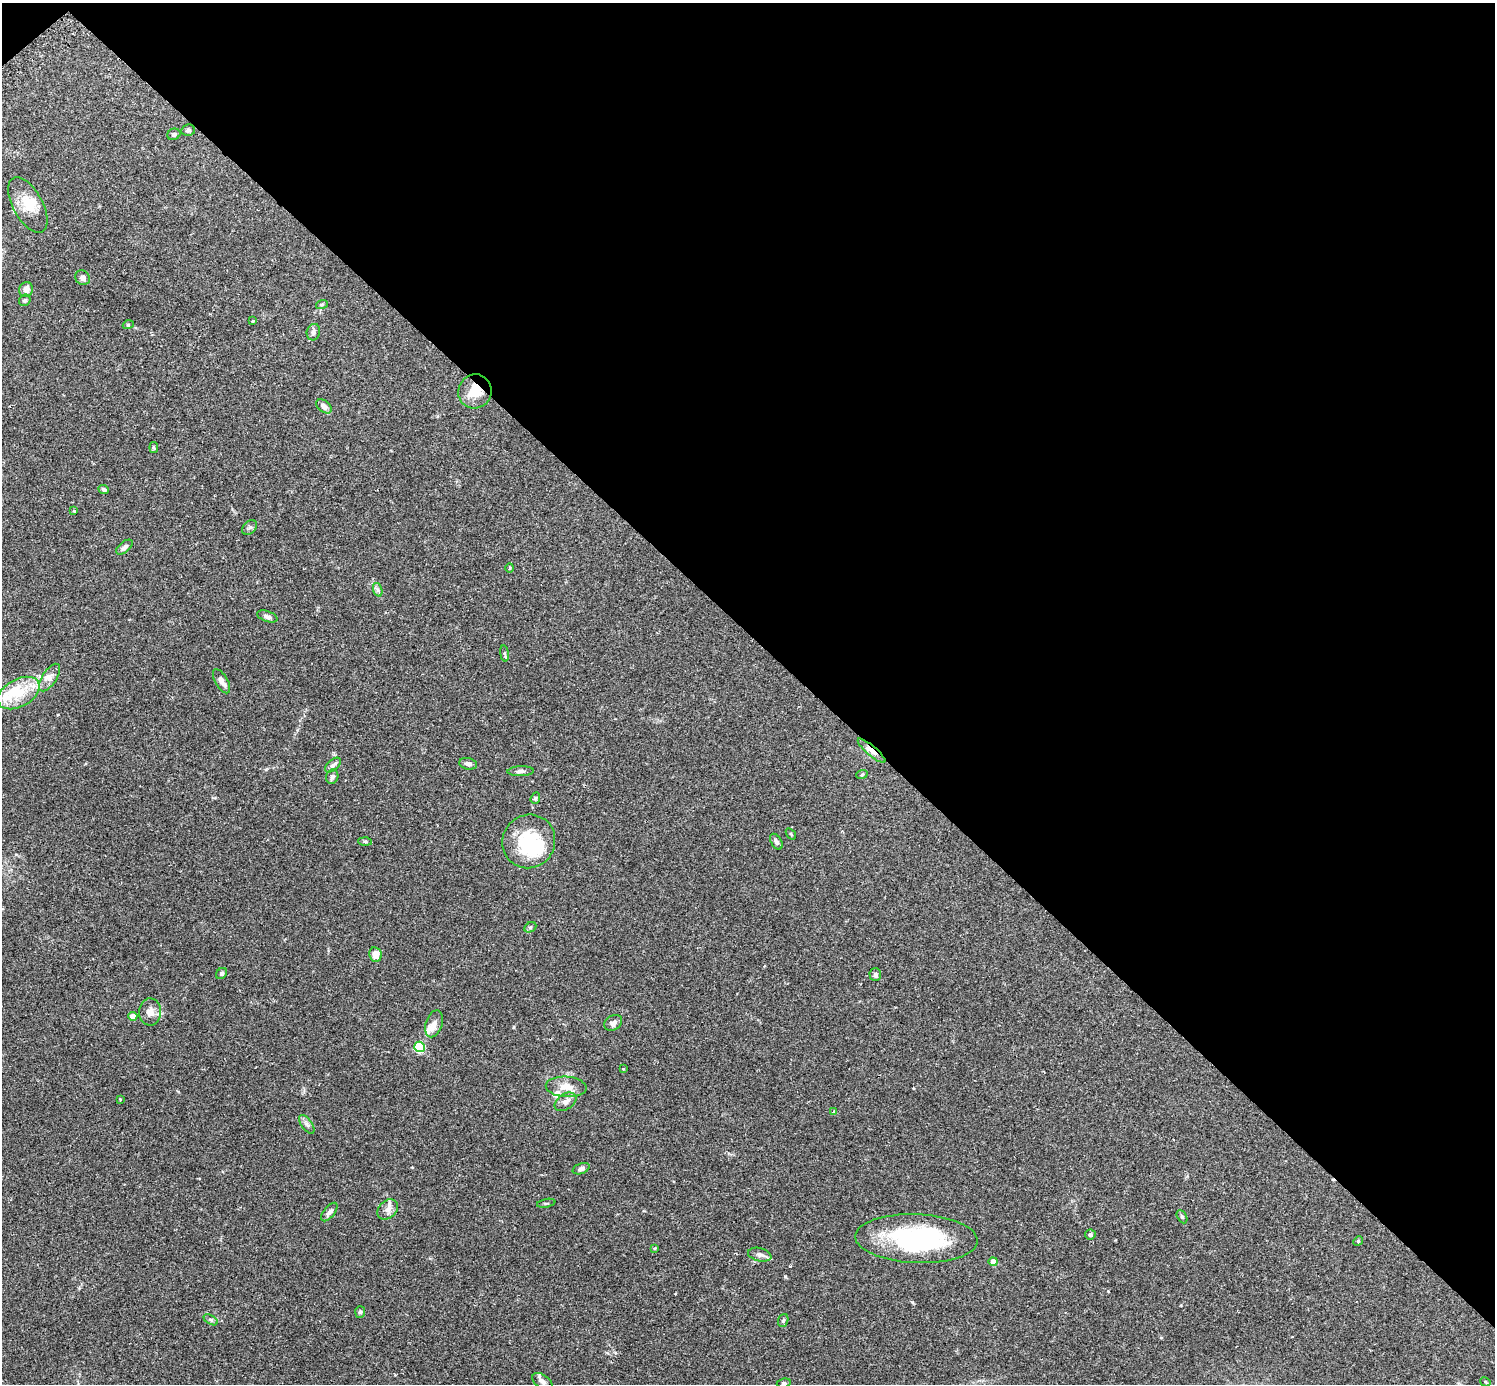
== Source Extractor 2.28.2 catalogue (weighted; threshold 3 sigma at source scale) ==
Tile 3 of 4 x 4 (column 3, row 1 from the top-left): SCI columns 3025-4517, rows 4338-5719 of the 6041 x 6041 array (HDU 1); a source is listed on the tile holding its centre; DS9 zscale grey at full resolution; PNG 1497 x 1386 px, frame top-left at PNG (2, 3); each listed source drawn as its Kron ellipse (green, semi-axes under 4 px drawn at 4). Shown black and unused: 46% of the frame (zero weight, under 2 of 3 exposures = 2% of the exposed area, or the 3 px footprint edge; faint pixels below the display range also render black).
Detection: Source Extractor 2.28.2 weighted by HDU 2 'WHT'; one run over the whole footprint, this tile lists its part. Background 0.102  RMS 0.0058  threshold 0.0261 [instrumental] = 3 sigma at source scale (4.5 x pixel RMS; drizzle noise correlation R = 1.50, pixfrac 1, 0.05/0.05 arcsec/px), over >= 5 px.
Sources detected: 76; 5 inside a brighter object's white glare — neither listed nor drawn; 4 inside a brighter listed object's ellipse — not listed separately; the other 67 listed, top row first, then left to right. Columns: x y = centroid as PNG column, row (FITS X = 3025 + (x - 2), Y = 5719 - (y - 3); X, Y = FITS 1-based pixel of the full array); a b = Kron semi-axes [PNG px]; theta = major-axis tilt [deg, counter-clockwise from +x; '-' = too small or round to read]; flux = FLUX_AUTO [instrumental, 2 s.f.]
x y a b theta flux
188 130 7 5 12 1.1
174 134 7 5 22 1.3
28 205 31 14 -61 12
83 278 8 7 - 2
26 290 8 6 74 3.6
25 300 6 5 - 1.1
322 304 6 4 19 0.68
253 321 3 3 - 0.86
128 325 5 3 - 0.54
313 332 8 6 77 1.8
475 391 17 16 - 11
324 406 9 5 -40 2.7
154 448 6 3 -82 0.7
104 490 5 4 - 1.2
74 511 3 3 - 0.68
249 528 8 6 43 1.3
124 547 10 5 40 2.1
510 568 5 3 - 0.47
378 590 7 4 -71 1.1
267 616 11 5 -19 1.7
504 653 8 4 -82 1
50 678 16 7 56 3.7
221 681 13 6 -60 2.7
19 693 22 13 29 15
871 751 17 5 -40 6.7
468 764 9 5 -10 1.9
333 765 9 5 42 1.9
521 771 13 5 2 1.8
862 774 6 3 20 0.61
332 777 7 6 - 1.4
535 798 6 4 69 0.81
791 834 6 3 -54 0.63
365 841 7 4 -2 0.85
529 841 27 26 - 29
776 842 9 5 -59 1.8
530 927 6 4 28 0.82
375 954 7 6 - 5
221 973 6 5 - 1.2
875 975 6 6 - 1.7
150 1012 14 11 -88 4.7
133 1016 4 4 - 8.3
613 1023 9 7 32 2.8
434 1024 14 8 72 4.2
419 1047 5 5 - 43
623 1069 3 2 - 0.39
566 1087 20 10 -4 6.6
120 1099 3 3 - 0.85
565 1102 12 7 34 2.9
834 1111 3 3 - 0.99
307 1124 11 5 -55 1.8
581 1169 9 5 21 1.7
546 1203 9 3 11 0.6
388 1209 11 8 43 3.2
329 1212 11 5 51 2.1
1182 1217 7 4 -62 0.95
1090 1235 5 5 - 1.6
916 1239 61 24 -2 85
1358 1241 5 4 - 0.61
655 1248 3 2 - 0.7
760 1255 12 6 -14 2.4
993 1262 4 4 - 7.7
360 1312 6 5 - 0.96
211 1320 8 4 -32 1.1
783 1320 6 5 - 0.8
542 1381 11 6 -35 2.6
1485 1382 5 4 - 0.65
784 1383 7 4 8 0.93
Overlapping masked pixels (flux is a lower limit): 2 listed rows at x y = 475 391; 871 751
Unlisted compact peaks at least as high as the median listed source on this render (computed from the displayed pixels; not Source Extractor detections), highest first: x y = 912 1302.